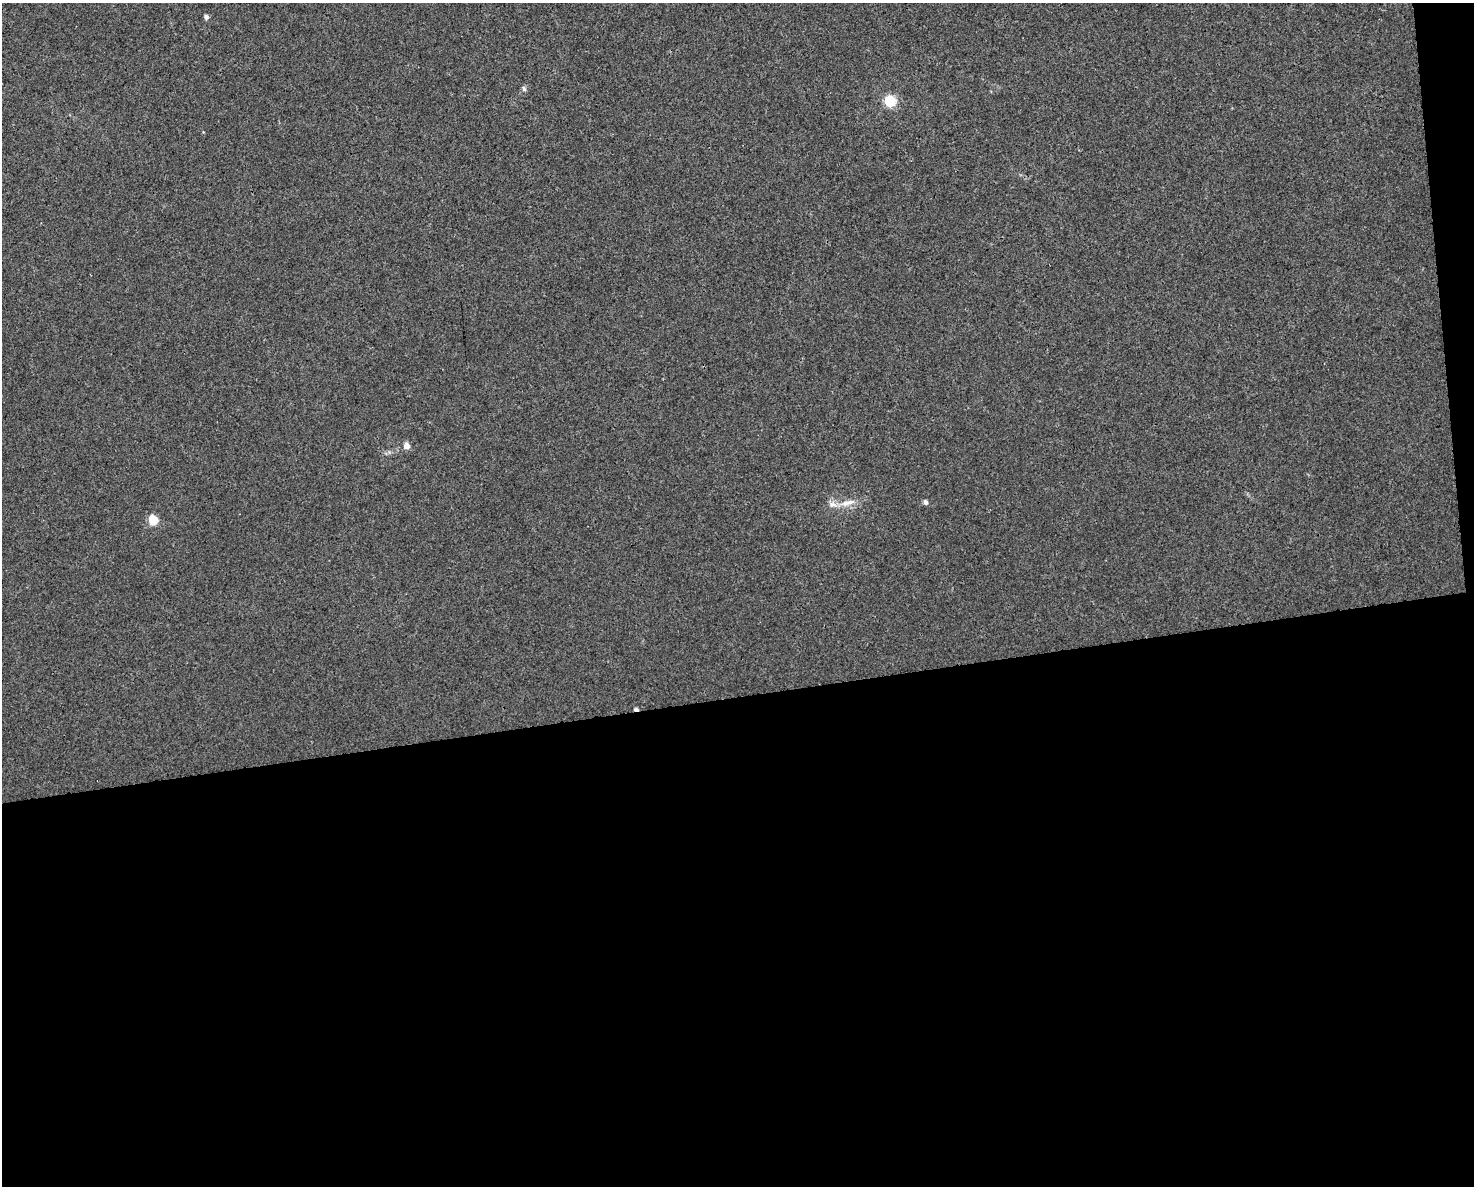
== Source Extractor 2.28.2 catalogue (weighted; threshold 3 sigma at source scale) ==
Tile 12 of 3 x 4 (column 3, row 4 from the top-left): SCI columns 3008-4479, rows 1-1184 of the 4497 x 4734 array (HDU 1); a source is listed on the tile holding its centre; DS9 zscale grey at full resolution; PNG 1476 x 1188 px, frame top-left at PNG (2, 3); no overlay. Shown black and unused: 43% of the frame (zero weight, under 3 of 4 exposures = <1% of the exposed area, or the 3 px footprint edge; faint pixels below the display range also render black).
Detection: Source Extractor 2.28.2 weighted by HDU 2 'WHT'; one run over the whole footprint, this tile lists its part. Background 0.00208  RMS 0.002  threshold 0.00921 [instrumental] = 3 sigma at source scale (4.5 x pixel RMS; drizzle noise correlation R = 1.50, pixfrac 1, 0.0396/0.0396 arcsec/px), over >= 5 px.
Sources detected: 9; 1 inside a brighter listed object's ellipse — not listed separately; the other 8 listed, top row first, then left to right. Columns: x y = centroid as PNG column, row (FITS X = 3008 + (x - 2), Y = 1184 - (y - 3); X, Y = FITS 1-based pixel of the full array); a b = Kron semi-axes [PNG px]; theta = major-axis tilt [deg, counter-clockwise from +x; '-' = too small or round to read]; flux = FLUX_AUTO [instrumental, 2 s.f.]
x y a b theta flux
206 17 4 4 - 0.89
524 89 7 5 -73 0.45
890 101 6 5 - 20
406 446 8 7 - 1.1
925 502 5 4 - 0.78
848 503 23 7 14 2.3
153 520 5 5 - 12
636 709 5 3 - 0.79
Overlapping masked pixels (flux is a lower limit): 1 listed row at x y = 636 709